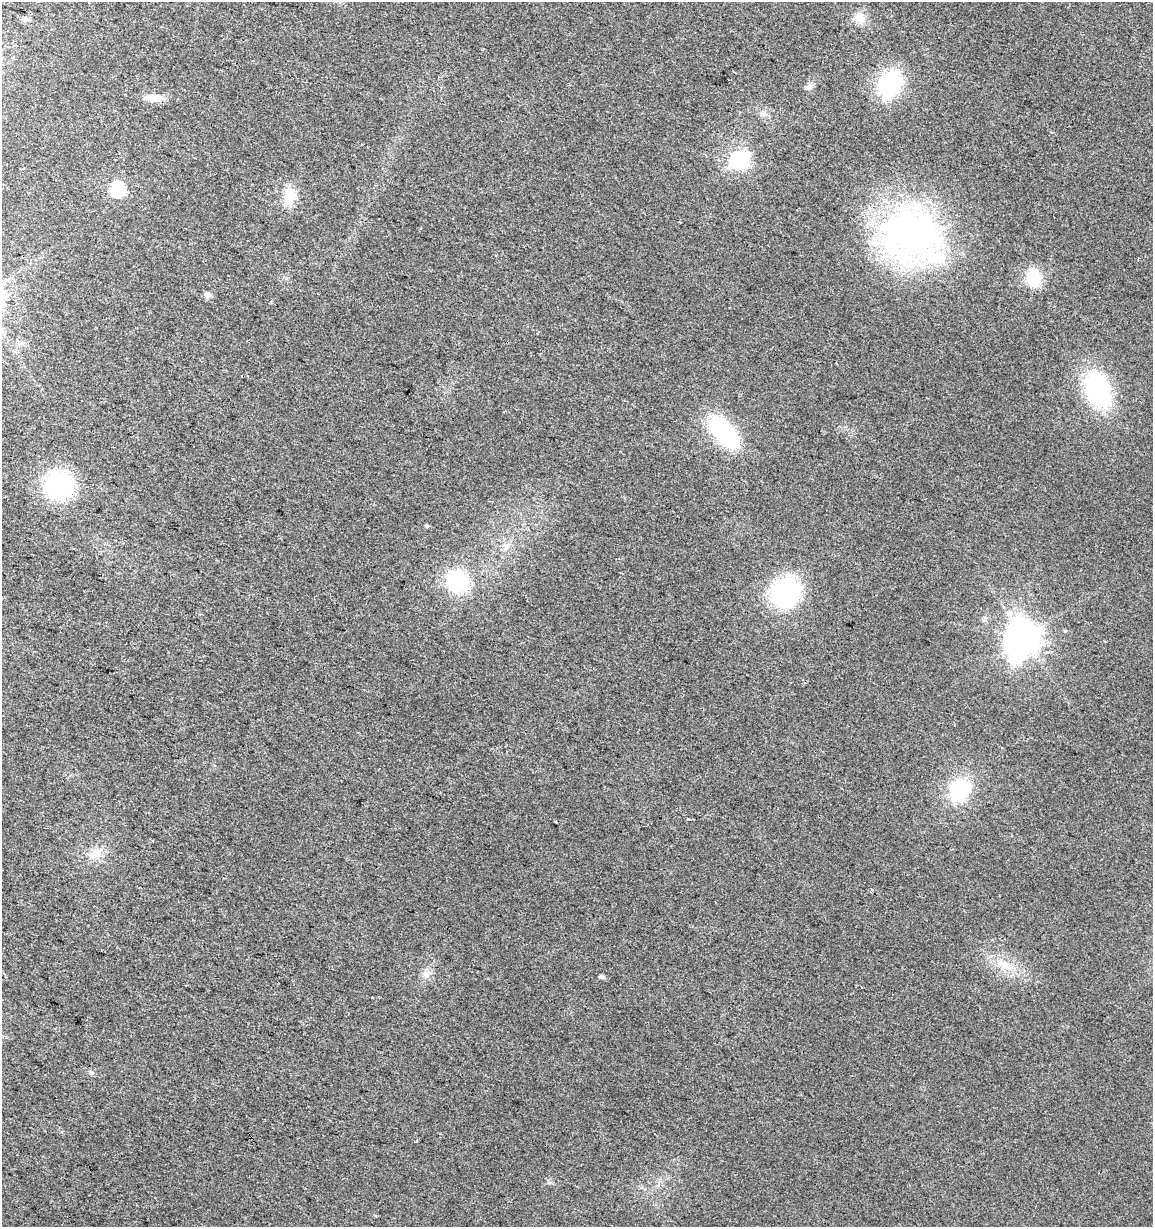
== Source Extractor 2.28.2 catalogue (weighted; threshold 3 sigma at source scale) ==
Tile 11 of 4 x 4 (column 3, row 3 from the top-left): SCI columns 2587-3737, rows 1227-2451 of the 5113 x 4909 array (HDU 1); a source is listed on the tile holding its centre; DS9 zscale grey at full resolution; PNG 1155 x 1229 px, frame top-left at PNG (2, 2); no overlay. Shown black and unused: <1% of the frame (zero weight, under 2 of 3 exposures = <1% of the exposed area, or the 3 px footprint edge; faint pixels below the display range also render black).
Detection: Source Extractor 2.28.2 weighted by HDU 2 'WHT'; one run over the whole footprint, this tile lists its part. Background 0.0138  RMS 0.0058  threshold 0.0263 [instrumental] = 3 sigma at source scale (4.5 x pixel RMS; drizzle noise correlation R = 1.50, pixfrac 1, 0.0396/0.0396 arcsec/px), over >= 5 px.
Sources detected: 27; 1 inside a brighter listed object's ellipse — not listed separately; the other 26 listed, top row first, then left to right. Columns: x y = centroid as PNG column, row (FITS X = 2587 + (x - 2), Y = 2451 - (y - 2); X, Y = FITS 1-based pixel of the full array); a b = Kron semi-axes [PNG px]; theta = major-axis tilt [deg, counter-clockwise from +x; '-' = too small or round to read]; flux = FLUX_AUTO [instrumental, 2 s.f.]
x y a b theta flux
860 18 16 14 -26 6.7
25 19 9 6 -7 1.7
890 84 25 20 60 53
809 86 11 6 34 2
153 98 21 9 0 6.6
739 161 9 7 25 220
118 189 7 6 - 98
289 196 19 13 87 14
910 234 74 66 16 200
1034 278 17 14 -83 20
207 295 7 6 - 3.1
1097 390 26 17 -68 93
724 432 33 17 -48 67
59 485 23 22 - 74
427 526 5 4 - 0.86
457 582 21 19 -47 45
784 594 23 20 55 97
1025 638 12 11 - 810
960 790 23 18 53 36
153 841 3 2 - 0.54
96 853 17 11 30 7.4
1005 965 28 11 -21 13
426 974 10 7 -49 2.7
601 977 6 4 -15 1.6
91 1073 7 4 -44 1.1
417 1141 3 3 - 1.9
Unlisted compact peaks at least as high as the median listed source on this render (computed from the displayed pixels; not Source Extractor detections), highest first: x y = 549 1183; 1065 631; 372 997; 985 617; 62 1132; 286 278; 70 775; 271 302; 641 1187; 375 1215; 1051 132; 763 114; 496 255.